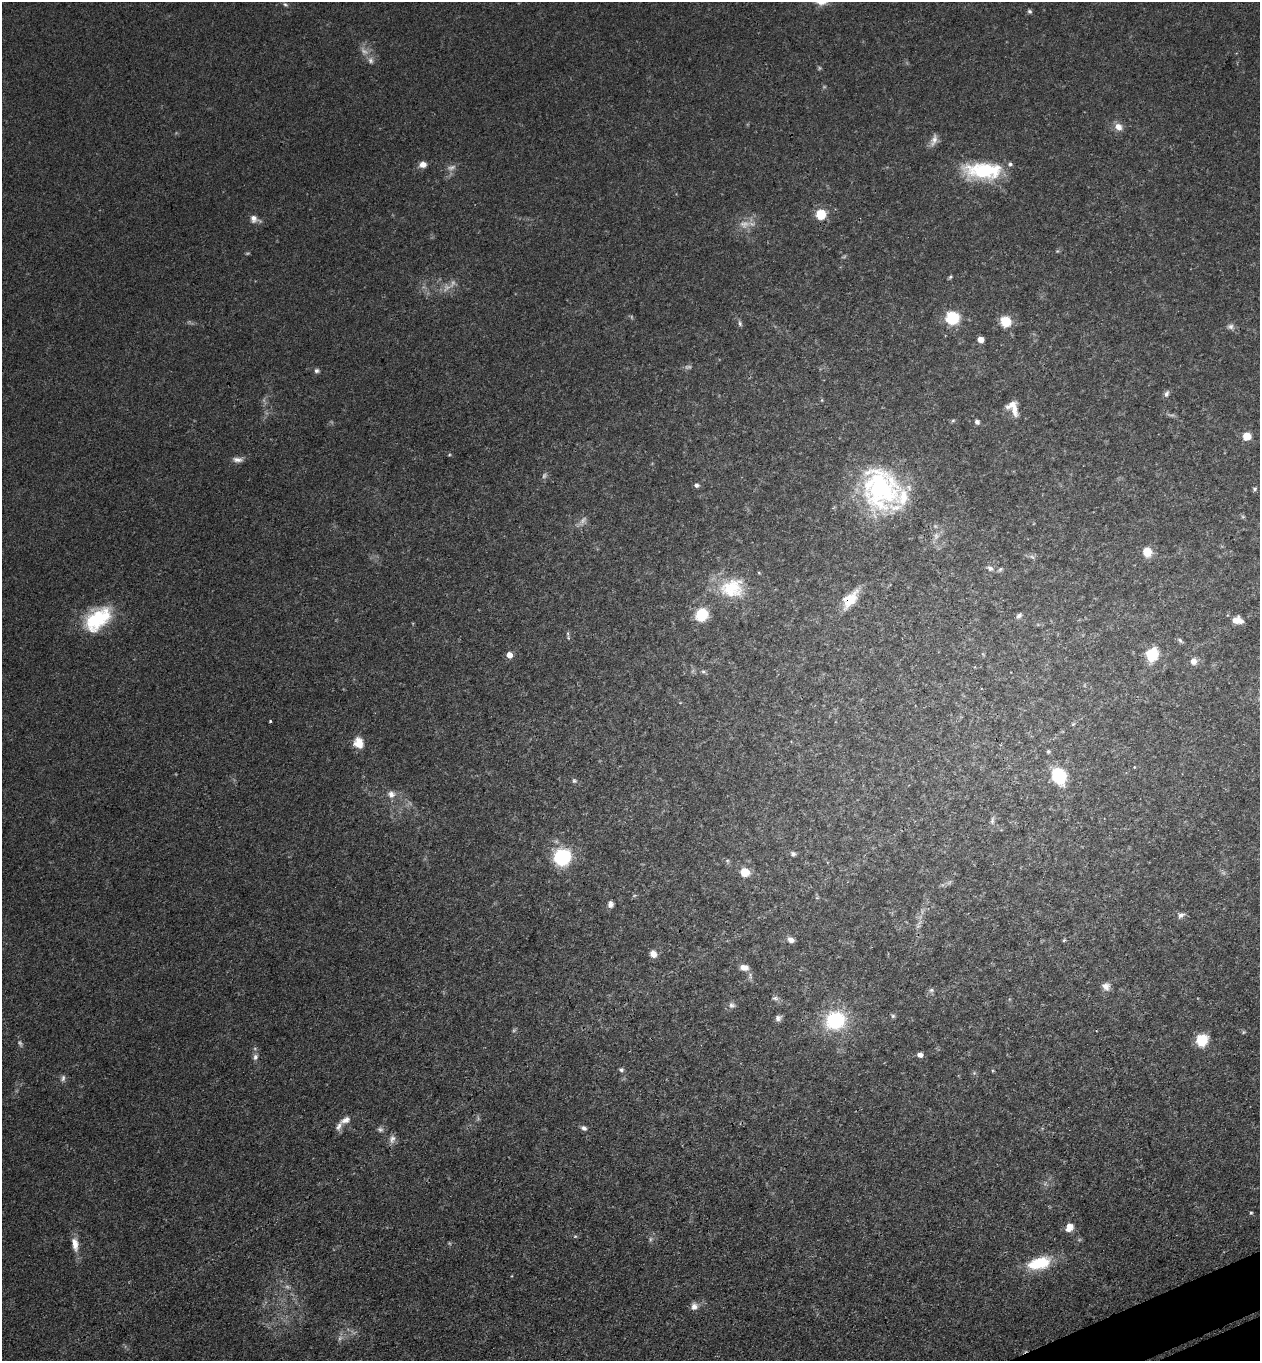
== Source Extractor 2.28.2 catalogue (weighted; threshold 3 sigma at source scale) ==
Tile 6 of 4 x 4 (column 2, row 2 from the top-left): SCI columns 1559-2816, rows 2776-4134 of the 5504 x 5548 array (HDU 1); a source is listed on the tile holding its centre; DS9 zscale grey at full resolution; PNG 1262 x 1363 px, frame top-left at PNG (2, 2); no overlay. Shown black and unused: <1% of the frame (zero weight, under 3 of 4 exposures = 5% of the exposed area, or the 3 px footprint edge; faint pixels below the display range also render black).
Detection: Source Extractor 2.28.2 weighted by HDU 2 'WHT'; one run over the whole footprint, this tile lists its part. Background 0.0936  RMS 0.0064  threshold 0.0286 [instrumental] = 3 sigma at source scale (4.5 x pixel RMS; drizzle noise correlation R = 1.50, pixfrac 1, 0.05/0.05 arcsec/px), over >= 5 px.
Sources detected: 114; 22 too faint to see at this stretch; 1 cosmic-ray / hot-pixel residue — not listed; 4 inside a brighter listed object's ellipse — not listed separately; the other 87 listed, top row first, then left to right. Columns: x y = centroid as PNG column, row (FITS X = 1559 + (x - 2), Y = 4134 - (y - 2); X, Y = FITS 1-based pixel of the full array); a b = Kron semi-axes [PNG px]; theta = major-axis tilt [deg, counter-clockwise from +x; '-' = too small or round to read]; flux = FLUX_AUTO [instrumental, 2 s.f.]
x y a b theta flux
285 5 7 5 -45 1.3
1029 11 6 5 - 1.3
1118 127 12 9 -36 4.9
934 140 17 8 69 4.2
423 164 8 6 9 4.8
983 171 46 19 -1 46
821 214 5 5 - 57
254 219 13 9 -25 4.3
1057 251 6 4 43 0.87
950 277 6 4 35 0.98
952 318 8 7 - 45
1005 321 7 7 - 24
740 323 9 5 -78 1.5
1230 327 9 8 - 2.6
980 340 5 5 - 7.4
317 371 6 6 - 1.7
1166 394 9 5 66 2.2
1014 409 19 8 -80 6.5
953 421 6 4 2 1
977 422 7 6 - 1.9
1247 436 7 7 - 11
449 455 5 3 - 0.6
238 460 14 6 1 3.4
697 485 6 5 - 1.8
880 488 54 42 -68 110
1255 489 6 5 - 1.1
936 536 11 7 73 3.6
1147 552 9 8 - 11
1032 557 10 4 -30 1.6
990 568 9 7 -28 2.7
1000 569 7 5 62 1.2
732 588 35 27 9 34
850 599 23 12 52 16
702 615 8 7 - 39
1019 616 8 5 45 2
98 619 34 20 40 43
1237 620 12 8 -11 7
568 634 9 4 -78 1.3
1180 640 9 5 -38 1.5
1152 654 9 8 - 34
509 655 5 5 - 7
1193 661 8 7 - 4.8
703 671 6 5 - 1.2
270 721 3 2 - 0.73
1073 724 7 4 44 0.96
358 743 13 11 -71 9.1
1048 751 5 5 - 1.1
1134 767 5 3 - 0.52
1059 776 11 8 -62 56
574 781 7 7 - 1.3
391 794 11 10 - 4.8
992 820 11 5 81 2.1
793 854 7 6 - 1.6
562 857 9 9 - 89
745 872 8 7 - 11
634 895 7 3 19 0.81
817 898 6 4 -18 0.85
610 904 7 6 - 2.7
1181 915 10 6 34 2.7
791 940 8 6 -25 3.3
1064 940 5 4 - 0.8
653 954 8 7 - 5.7
744 967 10 7 -6 4.5
1106 986 11 10 - 4.1
931 990 7 6 - 1.7
775 998 9 6 -8 1.9
732 1005 9 8 - 2.4
893 1016 6 5 - 1.2
778 1018 7 7 - 2.5
835 1020 19 17 19 52
1243 1032 6 5 - 0.95
1202 1040 12 11 - 18
920 1055 6 5 - 3.1
255 1057 9 7 73 2.5
621 1070 6 5 - 1.4
974 1073 6 4 45 1.1
63 1078 10 6 79 2.1
345 1120 16 8 26 4.3
584 1128 8 6 -24 2.1
380 1130 9 7 -26 2
392 1139 13 9 79 3.6
1251 1213 4 4 - 0.86
1069 1227 10 8 52 6.3
575 1236 6 4 1 0.86
75 1244 19 8 -82 7.3
1039 1263 28 14 15 28
694 1306 10 9 - 3.8
Overlapping masked pixels (flux is a lower limit): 2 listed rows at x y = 880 488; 850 599